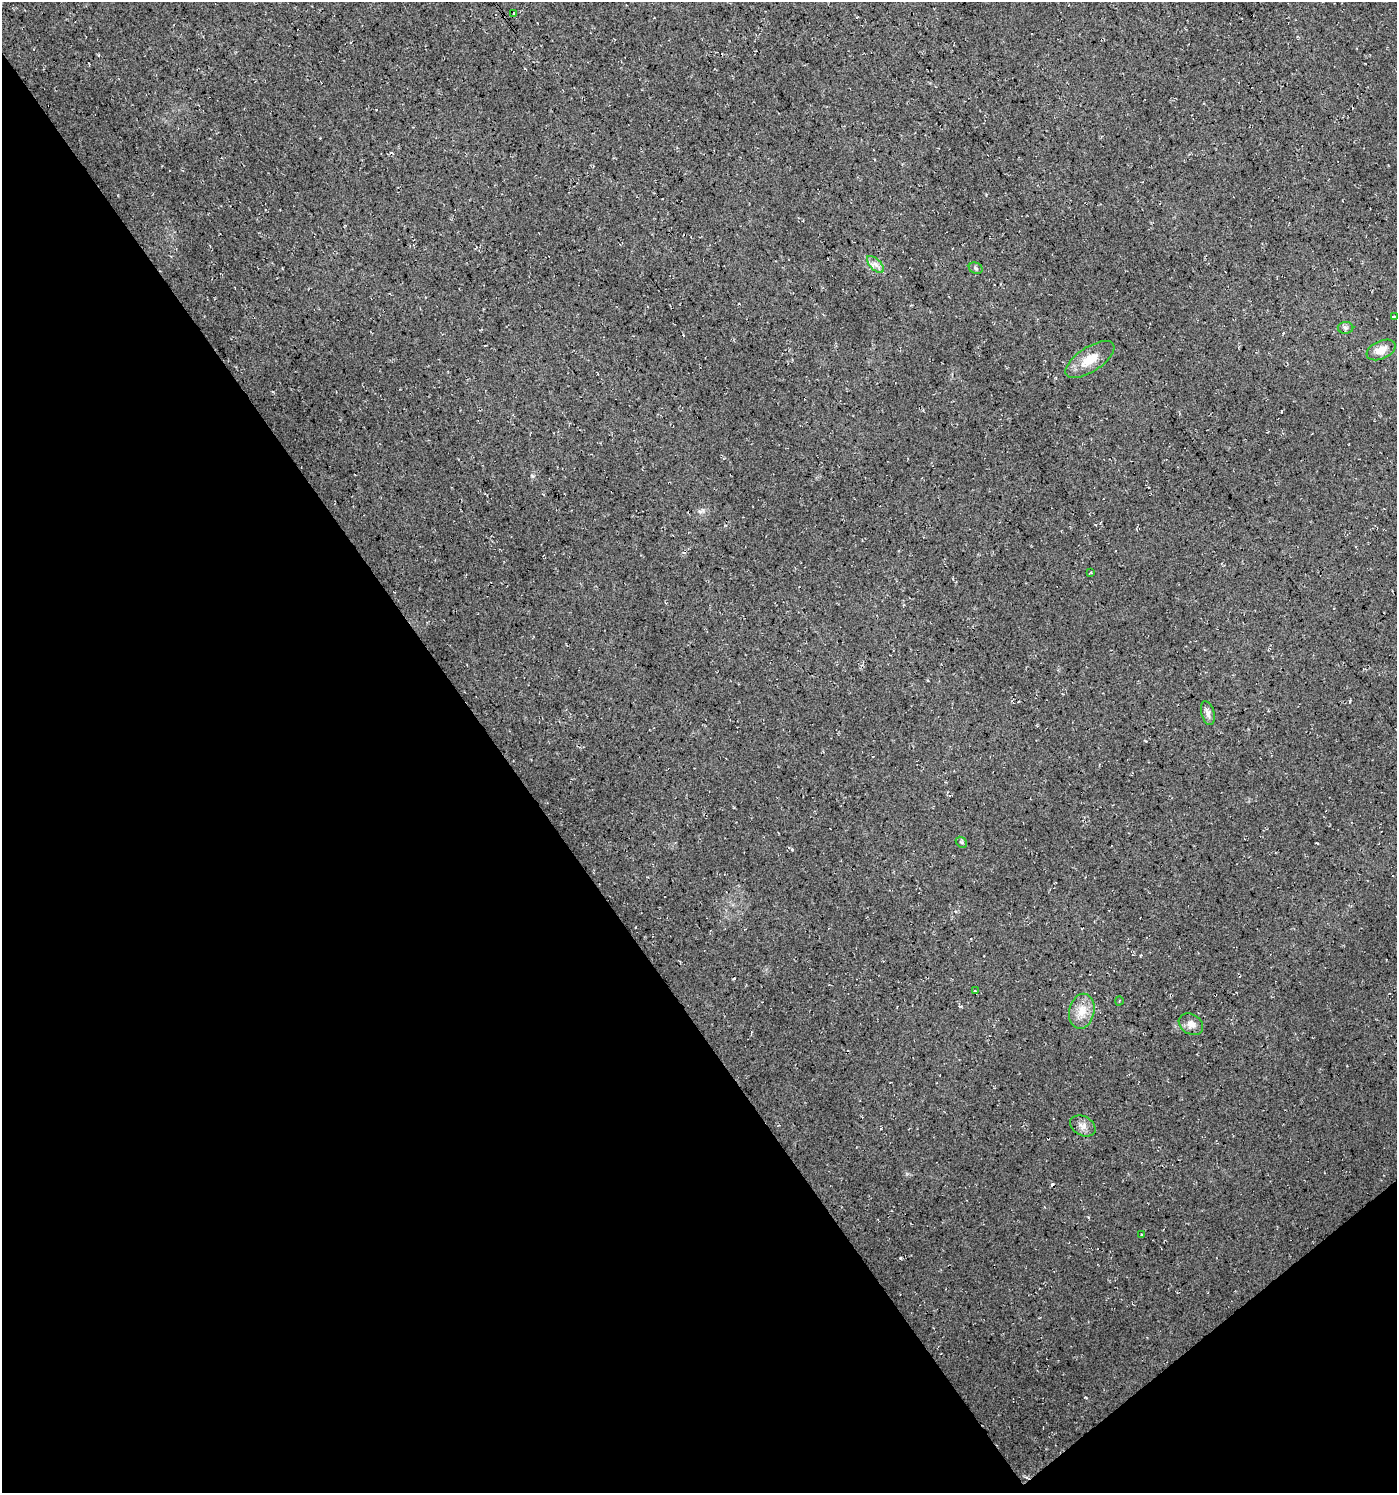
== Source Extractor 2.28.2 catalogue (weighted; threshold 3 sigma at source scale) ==
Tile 14 of 4 x 4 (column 2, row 4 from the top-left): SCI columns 1526-2920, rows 4-1494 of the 5906 x 5968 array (HDU 1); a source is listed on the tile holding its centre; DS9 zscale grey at full resolution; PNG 1399 x 1495 px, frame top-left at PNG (2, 2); each listed source drawn as its Kron ellipse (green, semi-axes under 4 px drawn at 4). Shown black and unused: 38% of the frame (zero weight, under 3 of 4 exposures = <1% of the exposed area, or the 3 px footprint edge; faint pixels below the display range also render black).
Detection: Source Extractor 2.28.2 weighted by HDU 2 'WHT'; one run over the whole footprint, this tile lists its part. Background 0.022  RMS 0.0063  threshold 0.0281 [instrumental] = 3 sigma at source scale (4.5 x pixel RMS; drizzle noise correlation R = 1.50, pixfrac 1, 0.0396/0.0396 arcsec/px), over >= 5 px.
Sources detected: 17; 1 cosmic-ray / hot-pixel residue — neither listed nor drawn; the other 16 listed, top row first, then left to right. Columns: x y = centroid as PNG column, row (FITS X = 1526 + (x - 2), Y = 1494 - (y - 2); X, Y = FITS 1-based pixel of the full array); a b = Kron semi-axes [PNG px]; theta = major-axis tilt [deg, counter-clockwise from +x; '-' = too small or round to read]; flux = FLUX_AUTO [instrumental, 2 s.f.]
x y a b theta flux
513 13 3 2 - 0.65
875 264 11 5 -45 2.9
976 268 7 5 -23 1.2
1394 317 4 3 - 0.76
1345 328 8 6 -1 1.5
1381 350 15 9 24 6.6
1090 360 28 12 33 11
1091 572 4 2 - 0.53
1208 713 12 6 -75 2.9
961 842 6 4 -44 0.95
975 991 4 2 - 0.74
1119 1001 4 3 - 0.48
1082 1011 17 12 78 8.8
1191 1024 13 10 -33 4
1083 1126 13 9 -28 3.8
1141 1235 2 2 - 0.51
Unlisted compact peaks at least as high as the median listed source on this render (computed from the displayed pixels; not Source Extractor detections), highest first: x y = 532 476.